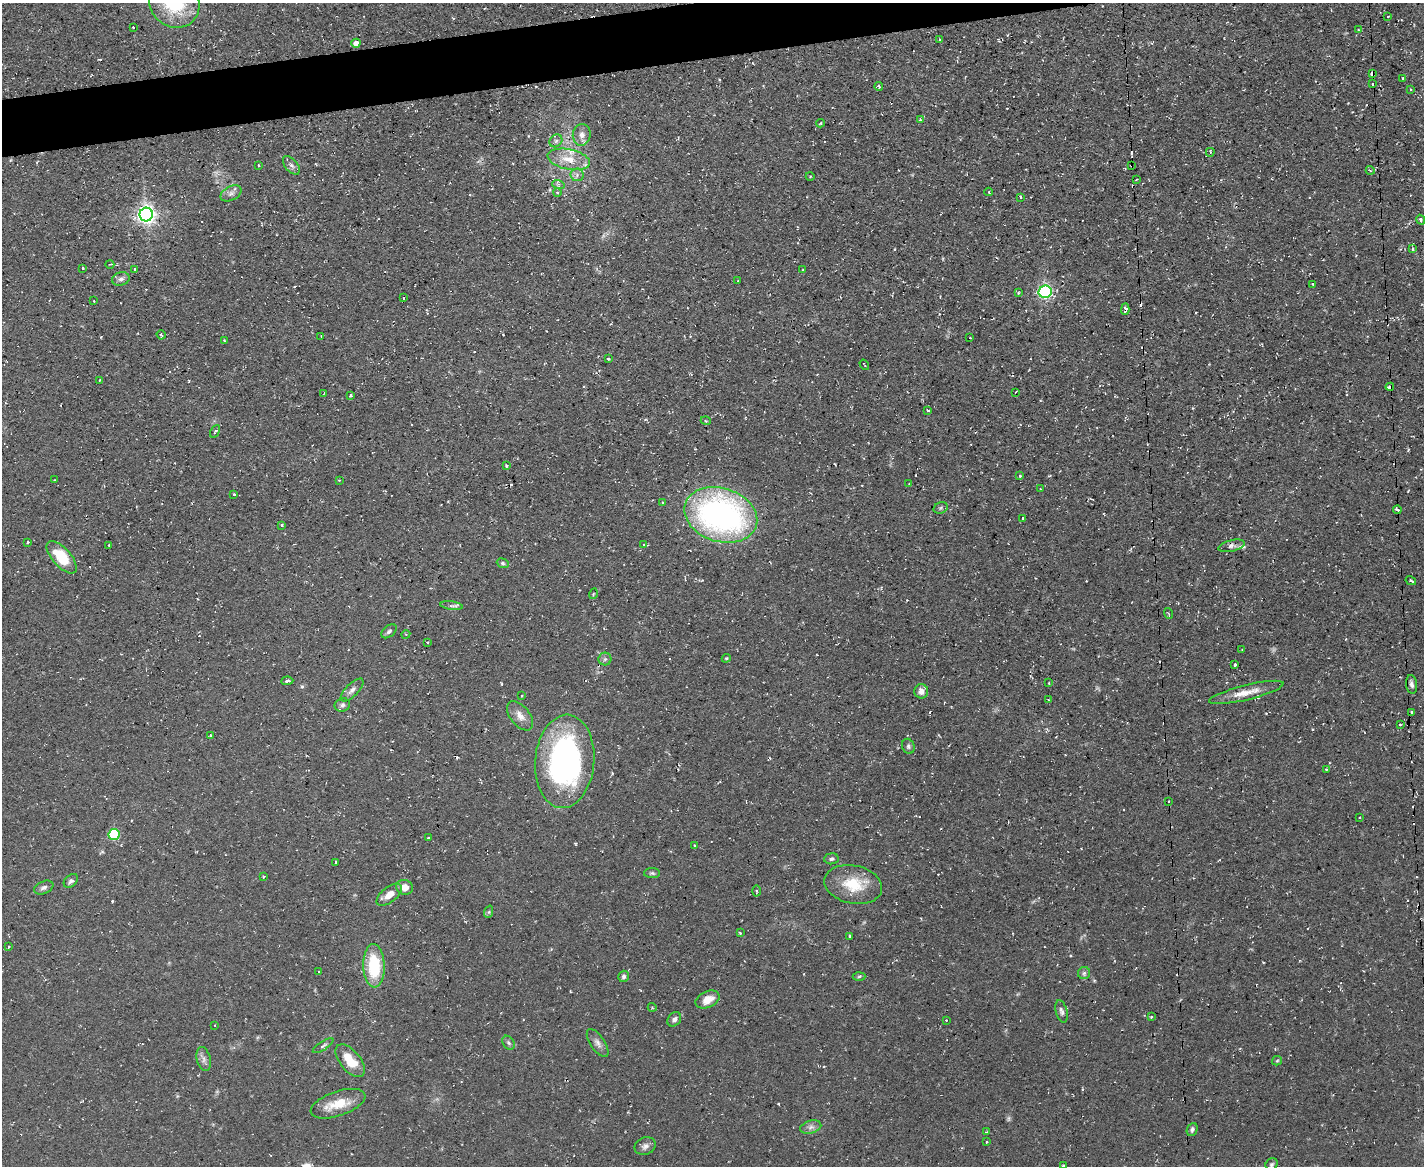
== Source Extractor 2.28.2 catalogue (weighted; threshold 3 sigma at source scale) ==
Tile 8 of 3 x 4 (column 2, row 3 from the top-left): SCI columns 1549-2970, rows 1165-2328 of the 4627 x 4656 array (HDU 1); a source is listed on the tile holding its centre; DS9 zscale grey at full resolution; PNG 1426 x 1168 px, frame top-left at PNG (2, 3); each listed source drawn as its Kron ellipse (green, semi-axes under 4 px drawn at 4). Shown black and unused: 3% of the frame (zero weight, under 2 of 3 exposures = <1% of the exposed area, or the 3 px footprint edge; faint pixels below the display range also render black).
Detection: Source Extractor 2.28.2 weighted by HDU 2 'WHT'; one run over the whole footprint, this tile lists its part. Background 0.0853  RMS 0.0072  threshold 0.0326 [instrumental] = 3 sigma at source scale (4.5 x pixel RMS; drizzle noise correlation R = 1.50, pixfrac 1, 0.05/0.05 arcsec/px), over >= 5 px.
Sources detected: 169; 1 too faint to see at this stretch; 17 cosmic-ray / hot-pixel residue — neither listed nor drawn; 2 inside a brighter listed object's ellipse — not listed separately; the other 149 listed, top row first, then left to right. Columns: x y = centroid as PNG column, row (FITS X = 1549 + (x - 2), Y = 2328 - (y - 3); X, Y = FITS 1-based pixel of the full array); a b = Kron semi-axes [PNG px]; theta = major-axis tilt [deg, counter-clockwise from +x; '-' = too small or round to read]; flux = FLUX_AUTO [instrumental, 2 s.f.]
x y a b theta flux
174 3 26 24 -44 46
1388 16 3 2 - 0.45
133 27 3 2 - 1
1358 30 3 2 - 0.49
940 39 3 3 - 0.78
356 43 4 4 - 4.8
1372 73 4 4 - 2.9
1403 78 3 3 - 1.3
1372 84 3 2 - 1.1
879 86 4 3 - 1.1
1410 89 4 3 - 0.59
920 120 3 3 - 0.97
820 123 4 4 - 0.96
582 135 11 9 84 4.8
556 141 7 5 45 1.8
1210 152 4 4 - 1.3
569 159 21 10 -12 13
258 165 3 2 - 0.99
291 165 11 6 -50 2.7
1132 166 2 2 - 0.97
1370 170 4 3 - 0.65
577 175 6 6 - 2.3
810 176 4 3 - 0.57
1136 180 3 2 - 0.51
558 184 6 4 -17 1.4
557 192 4 3 - 0.81
989 192 4 3 - 0.68
231 193 11 7 28 2.9
1020 197 3 3 - 2.4
146 214 7 6 - 360
1421 220 5 3 - 1.5
1413 249 4 3 - 1.3
110 264 4 2 - 0.6
83 268 3 3 - 1.4
135 269 3 3 - 1.1
803 270 3 2 - 0.56
121 279 9 6 15 2.6
738 280 3 2 - 0.51
1313 284 3 3 - 1.1
1045 292 6 6 - 130
1018 293 4 3 - 0.76
403 298 3 2 - 0.97
94 301 2 2 - 0.58
1125 309 6 3 88 1.5
161 335 5 3 - 1
321 336 3 3 - 0.41
970 338 3 2 - 1.1
224 340 4 3 - 0.62
608 359 3 2 - 0.9
864 365 5 2 - 0.77
99 380 3 2 - 0.56
1390 387 4 3 - 3.9
1016 392 3 2 - 0.65
324 393 3 2 - 0.46
350 395 4 3 - 0.9
928 410 3 2 - 0.99
706 421 5 3 - 0.72
215 431 7 3 62 0.99
506 466 3 3 - 0.94
1020 476 3 3 - 2
55 480 2 2 - 0.4
339 480 2 2 - 0.65
909 484 3 2 - 0.55
1040 489 4 3 - 0.56
234 494 3 2 - 1
662 502 3 2 - 0.61
941 508 7 5 22 1.4
1397 510 4 2 - 1.6
721 515 37 26 -18 230
1023 518 3 3 - 3.5
282 525 4 3 - 1.2
28 542 3 3 - 1.4
109 545 3 3 - 0.69
644 545 3 3 - 0.87
1231 546 13 5 13 3.1
62 557 20 9 -48 26
503 563 6 4 -22 1.3
1411 581 5 3 - 1.2
593 594 5 3 - 0.62
451 606 11 4 -7 1.9
1168 613 5 3 - 0.77
389 631 9 5 39 1.9
406 634 4 3 - 0.79
427 642 3 3 - 0.81
1242 649 3 2 - 0.46
726 658 4 4 - 0.71
605 659 6 6 - 1.7
1235 665 3 3 - 8.4
287 681 6 3 5 2
1049 683 2 2 - 0.64
1412 684 9 5 -83 2.4
352 690 15 6 45 3.4
921 691 7 7 - 3.9
1246 692 38 7 14 12
521 696 3 2 - 0.66
1048 700 3 2 - 0.58
342 705 8 6 19 1.9
1412 713 3 3 - 2
520 716 17 9 -51 6.8
1400 725 3 2 - 0.71
210 735 3 2 - 0.73
908 746 7 6 - 1.6
565 761 46 29 85 180
1326 769 3 2 - 1
1169 801 2 2 - 0.93
1360 817 2 2 - 0.62
114 834 5 5 - 58
428 838 3 3 - 1
694 845 4 2 - 0.74
831 859 7 5 6 1.7
335 863 3 3 - 12
652 873 8 5 -1 1.4
263 877 3 3 - 0.75
71 881 8 5 43 1.8
853 884 29 19 -11 25
44 887 10 6 23 2.5
405 887 8 7 - 7.6
757 891 5 3 - 0.85
389 895 15 7 38 7.6
488 912 6 4 69 1.2
740 933 4 3 - 0.78
850 936 3 3 - 0.91
8 947 4 3 - 1.2
374 966 22 10 -88 38
319 972 3 3 - 1.8
1084 973 6 6 - 1.7
624 976 6 5 - 1.6
859 976 6 4 3 1.1
707 999 12 8 24 9.1
652 1007 4 3 - 0.58
1061 1011 11 6 -75 2.3
1151 1017 4 3 - 0.77
674 1019 8 6 50 2.9
946 1020 2 2 - 0.53
215 1025 2 2 - 0.39
508 1043 7 5 -56 1.6
598 1043 16 7 -56 3.9
323 1046 12 4 33 1.9
204 1059 12 7 -76 3.4
350 1061 19 10 -50 16
1277 1061 5 4 - 0.85
338 1104 28 12 19 17
811 1127 11 6 16 3.2
1192 1129 7 5 67 1.8
986 1132 4 3 - 0.58
987 1142 3 2 - 0.64
645 1146 11 8 23 3.4
1272 1164 6 5 - 1.5
1063 1166 3 2 - 0.68
Overlapping masked pixels (flux is a lower limit): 4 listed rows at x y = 1372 73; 1132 166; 1125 309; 1390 387
Isophote crosses this tile's border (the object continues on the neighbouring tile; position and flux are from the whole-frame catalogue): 2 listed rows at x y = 174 3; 1063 1166
Unlisted compact peaks at least as high as the median listed source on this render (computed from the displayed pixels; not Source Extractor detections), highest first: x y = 778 1104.